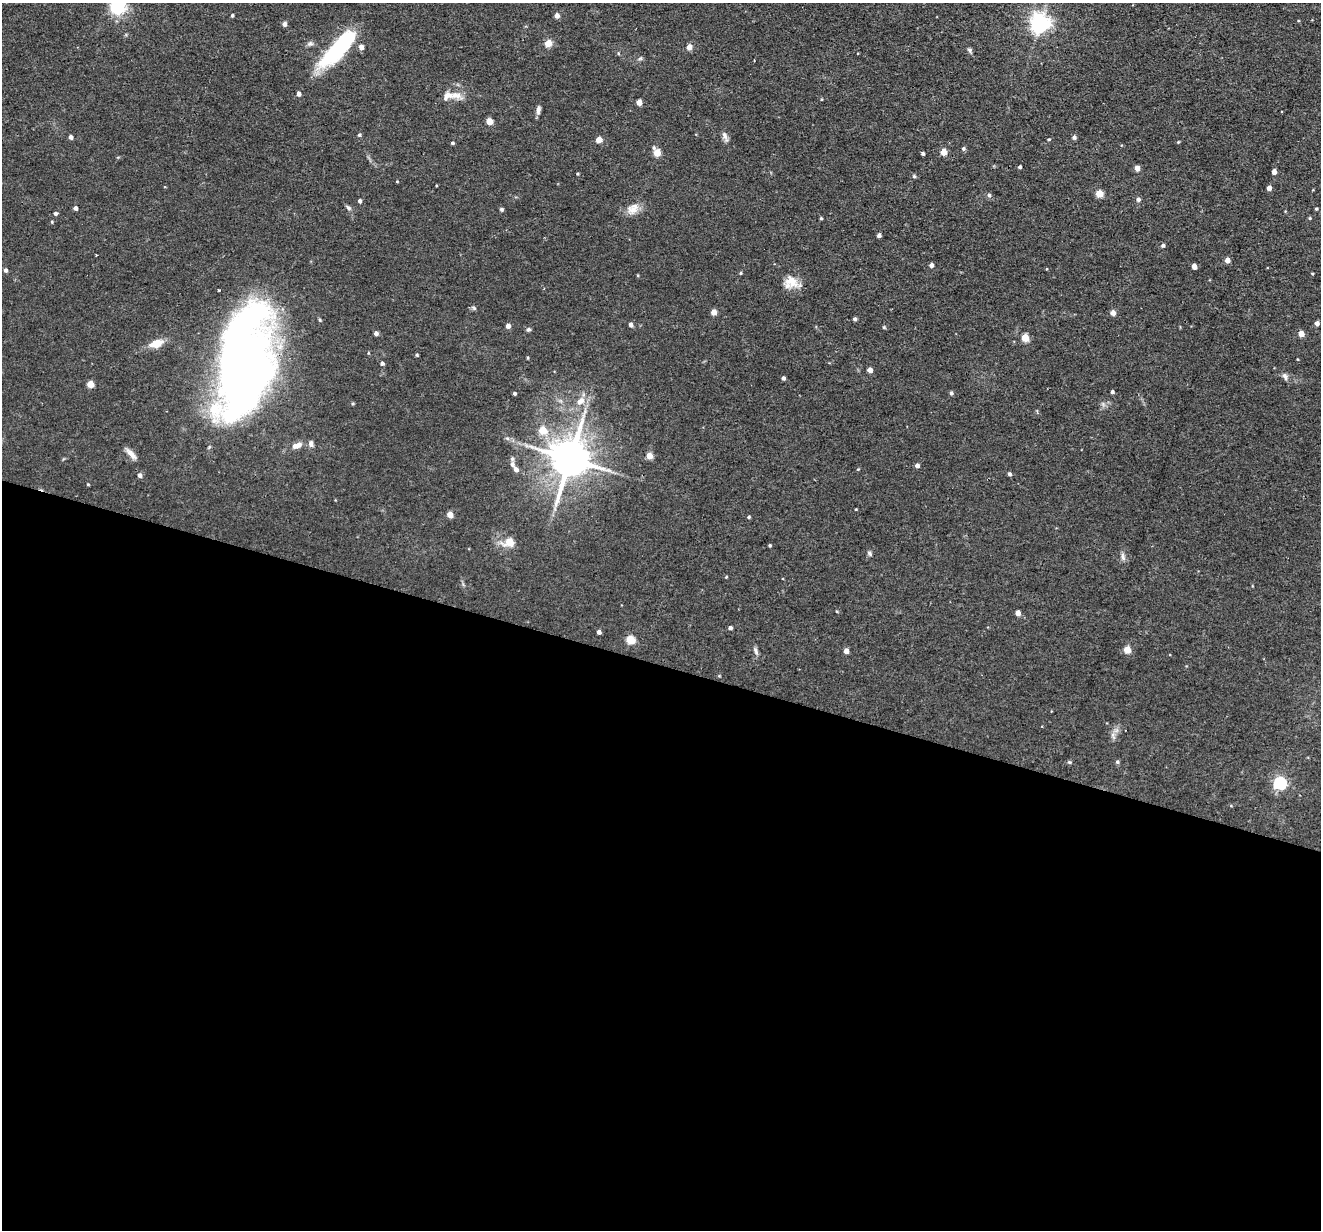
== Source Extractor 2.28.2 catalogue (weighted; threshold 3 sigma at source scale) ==
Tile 14 of 4 x 4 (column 2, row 4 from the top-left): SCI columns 1321-2639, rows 128-1355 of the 5278 x 5295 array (HDU 1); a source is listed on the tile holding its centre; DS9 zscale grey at full resolution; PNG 1323 x 1232 px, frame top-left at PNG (2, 3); no overlay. Shown black and unused: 46% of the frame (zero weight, under 2 of 3 exposures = <1% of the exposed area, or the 3 px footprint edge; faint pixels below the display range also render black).
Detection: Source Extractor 2.28.2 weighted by HDU 2 'WHT'; one run over the whole footprint, this tile lists its part. Background 0.0571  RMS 0.0069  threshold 0.031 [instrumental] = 3 sigma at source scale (4.5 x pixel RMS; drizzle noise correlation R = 1.50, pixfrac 1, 0.05/0.05 arcsec/px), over >= 5 px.
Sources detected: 120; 3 inside a brighter object's white glare — not listed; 2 inside a brighter listed object's ellipse — not listed separately; the other 115 listed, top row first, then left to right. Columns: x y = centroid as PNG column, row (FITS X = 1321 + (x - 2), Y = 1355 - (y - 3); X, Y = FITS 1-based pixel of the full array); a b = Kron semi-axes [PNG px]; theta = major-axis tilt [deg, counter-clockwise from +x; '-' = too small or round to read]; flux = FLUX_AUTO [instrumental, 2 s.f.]
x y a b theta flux
118 7 14 14 - 29
232 15 4 3 - 0.91
557 16 4 4 - 4
1040 23 7 6 - 360
284 24 5 4 - 2.6
548 43 5 4 - 13
310 44 8 6 14 1.8
361 47 4 4 - 4
689 47 4 4 - 6.7
970 50 7 5 -38 1.3
332 55 43 20 49 42
640 59 7 4 19 1
298 94 4 4 - 3
456 95 17 9 -5 6.5
639 102 4 4 - 7
538 110 11 5 82 2.4
489 121 4 4 - 10
359 135 5 4 - 0.9
724 135 10 7 -60 2.6
71 137 4 4 - 2.5
1074 137 5 4 - 1.8
599 139 4 4 - 7.3
1049 139 4 3 - 0.69
1178 142 4 3 - 0.58
452 143 4 3 - 0.99
963 149 5 4 - 1.4
657 152 6 4 -63 14
944 152 5 4 - 11
923 153 4 3 - 1.3
1020 167 3 3 - 1.4
1137 168 4 4 - 5.5
1274 172 4 4 - 4.5
914 176 5 4 - 1
397 182 4 3 - 0.56
1269 188 4 4 - 4
1099 193 5 5 - 17
989 195 5 5 - 1.2
1138 199 5 4 - 2.1
360 201 4 4 - 1.8
75 208 4 4 - 2.5
348 208 8 5 -38 1.5
501 209 4 4 - 1
633 209 16 12 37 6.9
1316 209 3 3 - 0.82
55 213 4 4 - 1.5
821 218 4 3 - 0.86
1309 218 4 4 - 0.72
52 222 5 3 - 0.63
879 235 4 4 - 2.5
1163 245 4 4 - 1.4
1227 260 4 4 - 5.8
931 265 4 4 - 2.6
1194 266 4 4 - 5
6 270 4 4 - 1.8
740 273 4 3 - 0.76
1312 273 4 2 - 0.58
792 281 17 14 -23 9.4
474 308 6 4 -45 1
714 312 4 4 - 5.9
1113 313 6 6 - 2.9
855 319 4 4 - 1.5
320 320 6 3 -72 0.71
1317 323 4 4 - 3
631 325 5 4 - 2.4
508 326 5 4 - 3.1
884 327 4 4 - 0.73
528 329 5 5 - 1.4
376 333 4 4 - 2.4
1301 334 4 4 - 8.2
1025 338 5 4 - 17
156 343 15 8 20 9.1
417 355 4 3 - 0.86
528 358 4 3 - 0.63
382 363 4 4 - 1.7
242 367 106 45 79 570
870 370 4 4 - 4.8
1285 376 10 6 -64 2.1
783 378 4 3 - 1.8
90 384 5 4 - 12
1112 392 4 3 - 1.4
514 393 4 3 - 1.1
951 393 5 4 - 1.4
581 401 13 8 43 5.7
353 403 4 3 - 0.8
542 430 5 5 - 16
507 438 6 4 -19 1.1
311 444 9 6 -89 2.3
296 446 15 7 17 4.6
131 454 17 6 -46 4.1
649 456 4 4 - 10
570 459 12 10 74 2300
512 464 8 6 -55 1.8
917 465 4 4 - 2.6
516 469 6 5 - 2.8
858 469 4 3 - 0.58
1009 474 4 4 - 1.4
139 475 5 4 - 2.4
88 484 3 3 - 0.6
856 509 4 2 - 0.46
450 515 4 4 - 8.1
749 517 4 4 - 0.94
510 542 6 5 - 19
770 545 4 3 - 0.83
869 553 7 4 -61 1.3
1123 557 11 5 -73 2.1
1018 613 4 4 - 4.7
730 628 4 4 - 1.9
599 632 4 4 - 2.4
630 639 5 5 - 25
1127 650 5 4 - 12
756 651 11 5 -66 2
846 651 4 4 - 4.2
1069 762 5 4 - 0.86
1117 762 5 5 - 1.1
1280 783 6 6 - 100
Isophote crosses this tile's border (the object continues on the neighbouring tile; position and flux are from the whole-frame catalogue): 1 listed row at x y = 118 7